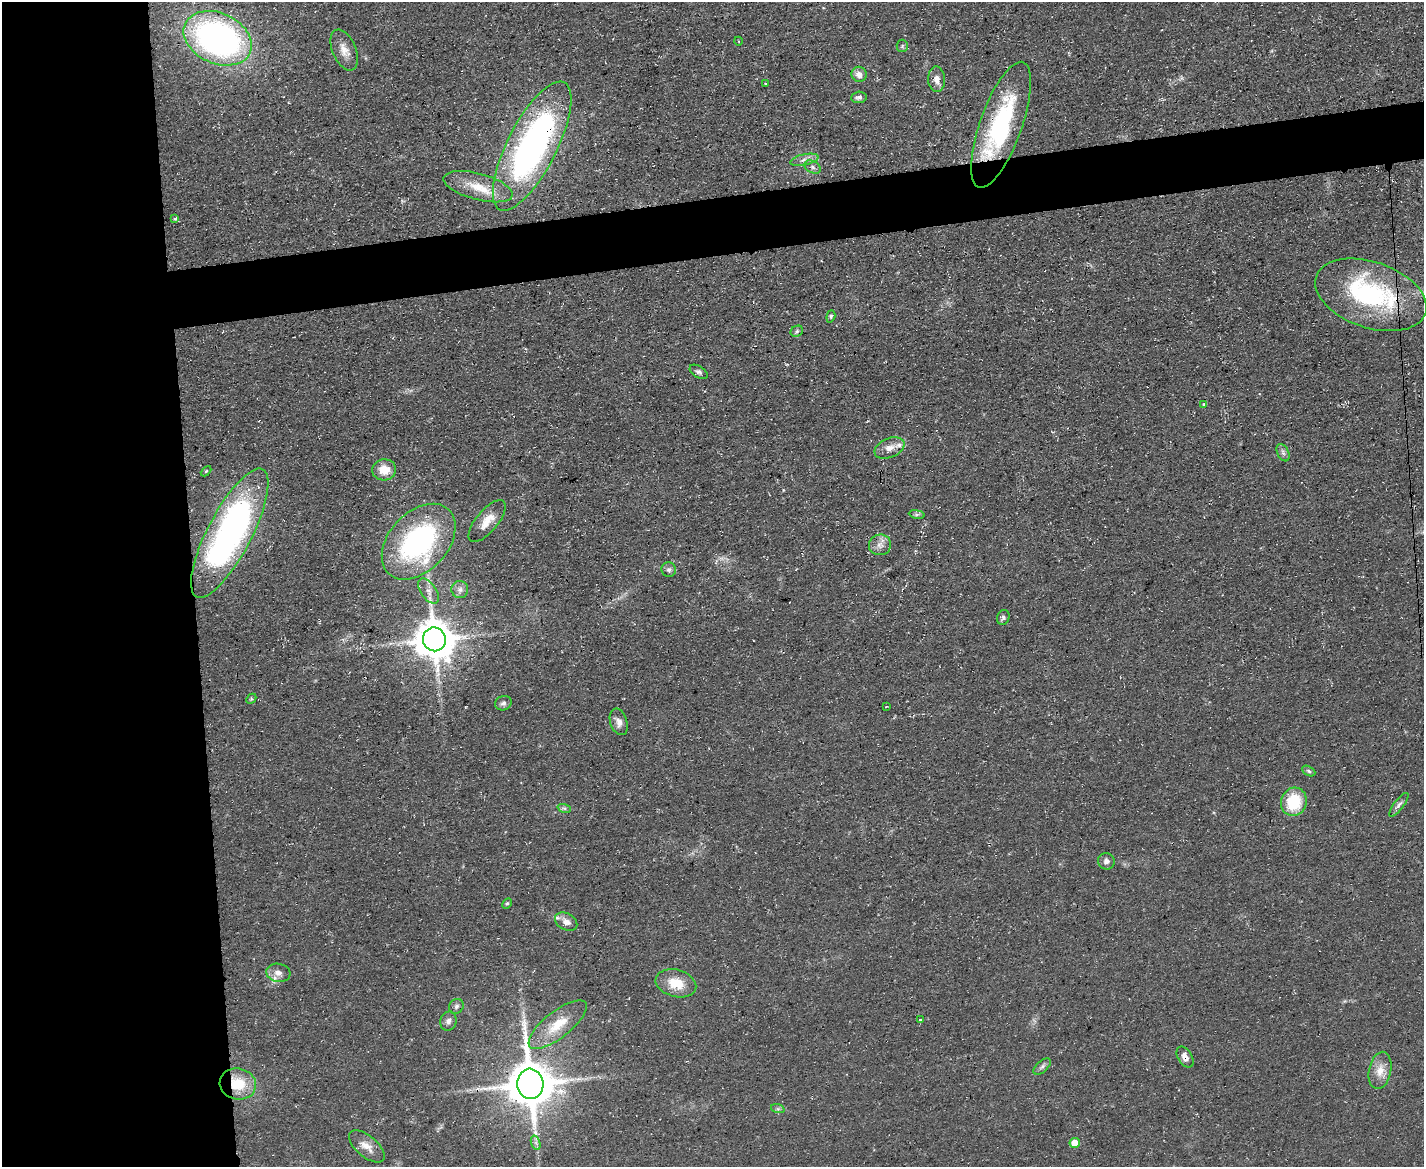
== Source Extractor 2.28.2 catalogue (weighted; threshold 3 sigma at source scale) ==
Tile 7 of 3 x 4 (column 1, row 3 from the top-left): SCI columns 130-1551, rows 1166-2330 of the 4641 x 4660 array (HDU 1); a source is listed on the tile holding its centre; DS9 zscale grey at full resolution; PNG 1426 x 1169 px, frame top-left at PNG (2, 2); each listed source drawn as its Kron ellipse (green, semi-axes under 4 px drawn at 4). Shown black and unused: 18% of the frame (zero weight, under 3 of 4 exposures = <1% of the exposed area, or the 3 px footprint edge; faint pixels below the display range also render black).
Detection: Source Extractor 2.28.2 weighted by HDU 2 'WHT'; one run over the whole footprint, this tile lists its part. Background 0.0603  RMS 0.0071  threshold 0.0321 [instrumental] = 3 sigma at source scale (4.5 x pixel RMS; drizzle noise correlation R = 1.50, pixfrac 1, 0.05/0.05 arcsec/px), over >= 5 px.
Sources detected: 65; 1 inside a brighter object's white glare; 1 cosmic-ray / hot-pixel residue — neither listed nor drawn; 4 inside a brighter listed object's ellipse — not listed separately; the other 59 listed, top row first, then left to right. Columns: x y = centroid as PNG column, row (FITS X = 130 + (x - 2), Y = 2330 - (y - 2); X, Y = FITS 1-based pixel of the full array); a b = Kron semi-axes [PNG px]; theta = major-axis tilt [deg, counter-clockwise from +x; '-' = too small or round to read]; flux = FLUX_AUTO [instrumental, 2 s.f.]
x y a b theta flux
218 38 36 25 -24 240
738 41 4 3 - 0.53
902 46 6 5 - 1.3
344 50 21 11 -67 8.5
859 74 8 7 - 5.1
937 79 13 8 -88 5.1
765 83 2 2 - 0.64
859 97 8 5 6 2.2
1001 125 66 21 70 94
532 146 71 24 63 250
804 160 14 5 12 4.1
813 167 9 5 -28 2.2
478 187 36 13 -15 17
175 218 3 3 - 1.7
1371 295 58 33 -19 110
831 316 6 4 72 1.1
797 331 6 5 - 1.4
699 372 10 5 -32 2.1
1204 404 4 4 - 0.79
889 448 15 9 22 6.6
1283 453 9 6 -64 2.2
384 470 12 10 5 11
206 471 6 3 45 0.78
917 514 8 4 -8 1.6
487 521 26 11 50 11
230 533 72 22 62 260
419 542 44 29 47 140
880 545 11 10 - 5.1
669 570 7 7 - 2
460 589 8 8 - 3.4
429 591 14 7 -55 4.8
1003 617 7 6 - 2
434 639 12 11 - 2200
251 699 5 4 - 0.93
503 703 8 7 - 2.3
886 706 3 2 - 0.66
619 722 13 8 -71 4.6
1309 771 7 4 -28 1.4
1294 802 14 12 74 30
1399 805 14 5 52 2.6
564 808 7 4 -18 1.4
1106 861 8 8 - 3.2
507 903 5 4 - 1.1
566 922 12 8 -29 5.3
278 973 12 9 -8 4.6
676 983 21 13 -16 16
456 1006 8 7 - 2.2
920 1019 3 3 - 0.97
448 1021 10 8 74 3.1
558 1025 35 13 38 19
1185 1057 11 7 -59 4.5
1042 1066 10 5 41 2.1
1380 1070 19 11 78 9.2
238 1084 18 15 -14 22
530 1084 15 13 -85 3200
778 1109 7 4 -18 1.4
536 1143 7 4 -72 1.9
1075 1143 5 5 - 12
367 1146 21 10 -40 8.3
Overlapping masked pixels (flux is a lower limit): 5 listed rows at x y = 1001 125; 532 146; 1371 295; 1185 1057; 238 1084